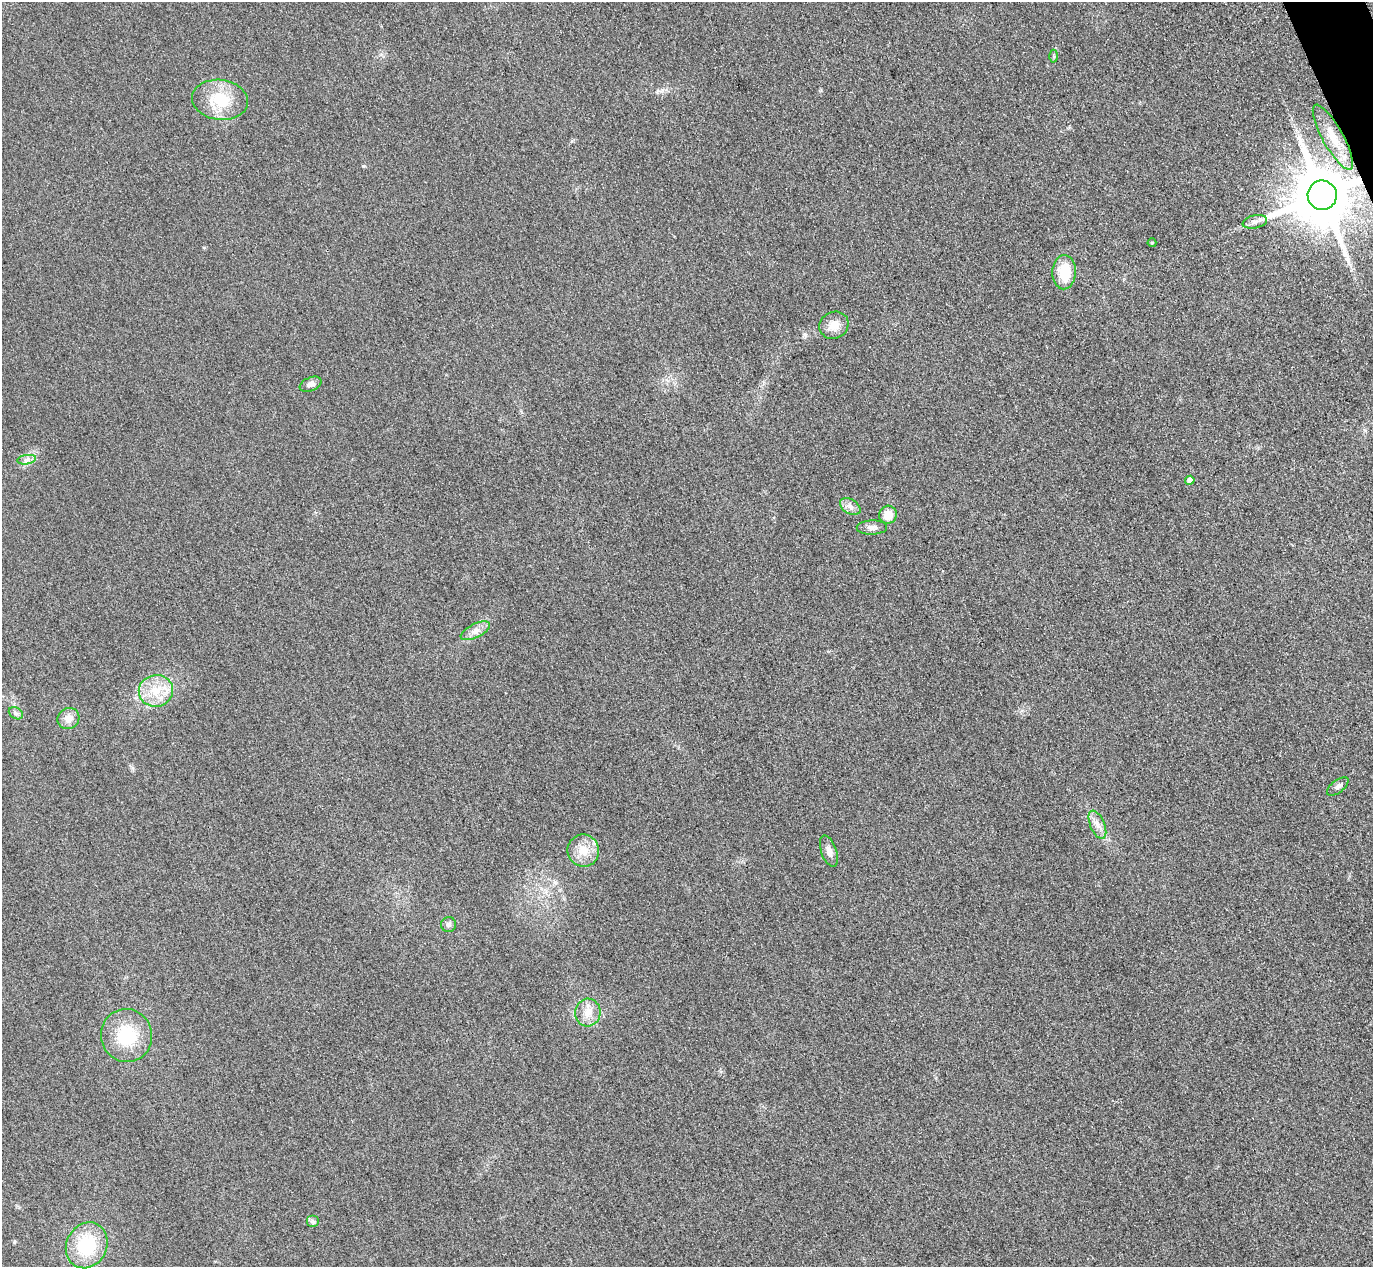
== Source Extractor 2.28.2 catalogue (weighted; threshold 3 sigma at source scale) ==
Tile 10 of 4 x 4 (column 2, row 3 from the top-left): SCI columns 1402-2772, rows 1568-2832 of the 5546 x 5533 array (HDU 1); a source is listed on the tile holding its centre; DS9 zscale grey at full resolution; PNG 1375 x 1269 px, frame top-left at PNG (2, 2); each listed source drawn as its Kron ellipse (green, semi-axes under 4 px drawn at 4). Shown black and unused: <1% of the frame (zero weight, under 3 of 4 exposures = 3% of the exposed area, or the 3 px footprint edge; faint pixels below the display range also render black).
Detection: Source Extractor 2.28.2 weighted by HDU 2 'WHT'; one run over the whole footprint, this tile lists its part. Background 0.139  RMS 0.019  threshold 0.0852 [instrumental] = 3 sigma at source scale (4.5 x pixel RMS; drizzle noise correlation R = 1.50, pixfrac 1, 0.05/0.05 arcsec/px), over >= 5 px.
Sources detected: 27; all 27 listed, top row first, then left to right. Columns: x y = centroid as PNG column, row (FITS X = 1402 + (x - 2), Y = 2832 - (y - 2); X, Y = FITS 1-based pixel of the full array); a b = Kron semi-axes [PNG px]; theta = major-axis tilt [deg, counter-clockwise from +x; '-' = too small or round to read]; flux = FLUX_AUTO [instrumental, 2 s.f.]
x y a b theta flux
1054 56 6 4 -89 2.9
220 100 28 20 -8 73
1333 137 37 10 -61 43
1322 195 14 14 - 17000
1255 222 12 6 11 9.7
1152 243 4 4 - 2
1064 272 17 12 87 58
834 325 15 13 26 23
311 384 11 6 23 9.8
27 460 9 4 9 6.9
1190 480 5 4 - 10
850 507 11 7 -32 10
888 515 9 8 - 28
872 527 15 7 2 9.9
475 631 16 7 26 14
156 691 17 16 - 44
16 713 7 5 -30 4.5
68 718 11 10 - 18
1338 786 13 6 38 8.3
1097 825 15 7 -67 14
583 851 16 15 - 34
829 851 16 7 -71 13
448 925 7 7 - 5.6
588 1012 14 12 87 23
127 1035 26 25 - 94
313 1222 6 6 - 4.2
87 1245 23 20 63 110
Overlapping masked pixels (flux is a lower limit): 2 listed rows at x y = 1333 137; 1322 195
Unlisted compact peaks at least as high as the median listed source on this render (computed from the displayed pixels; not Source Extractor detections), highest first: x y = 363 166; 14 1242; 662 90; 555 882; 132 768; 821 90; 572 141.